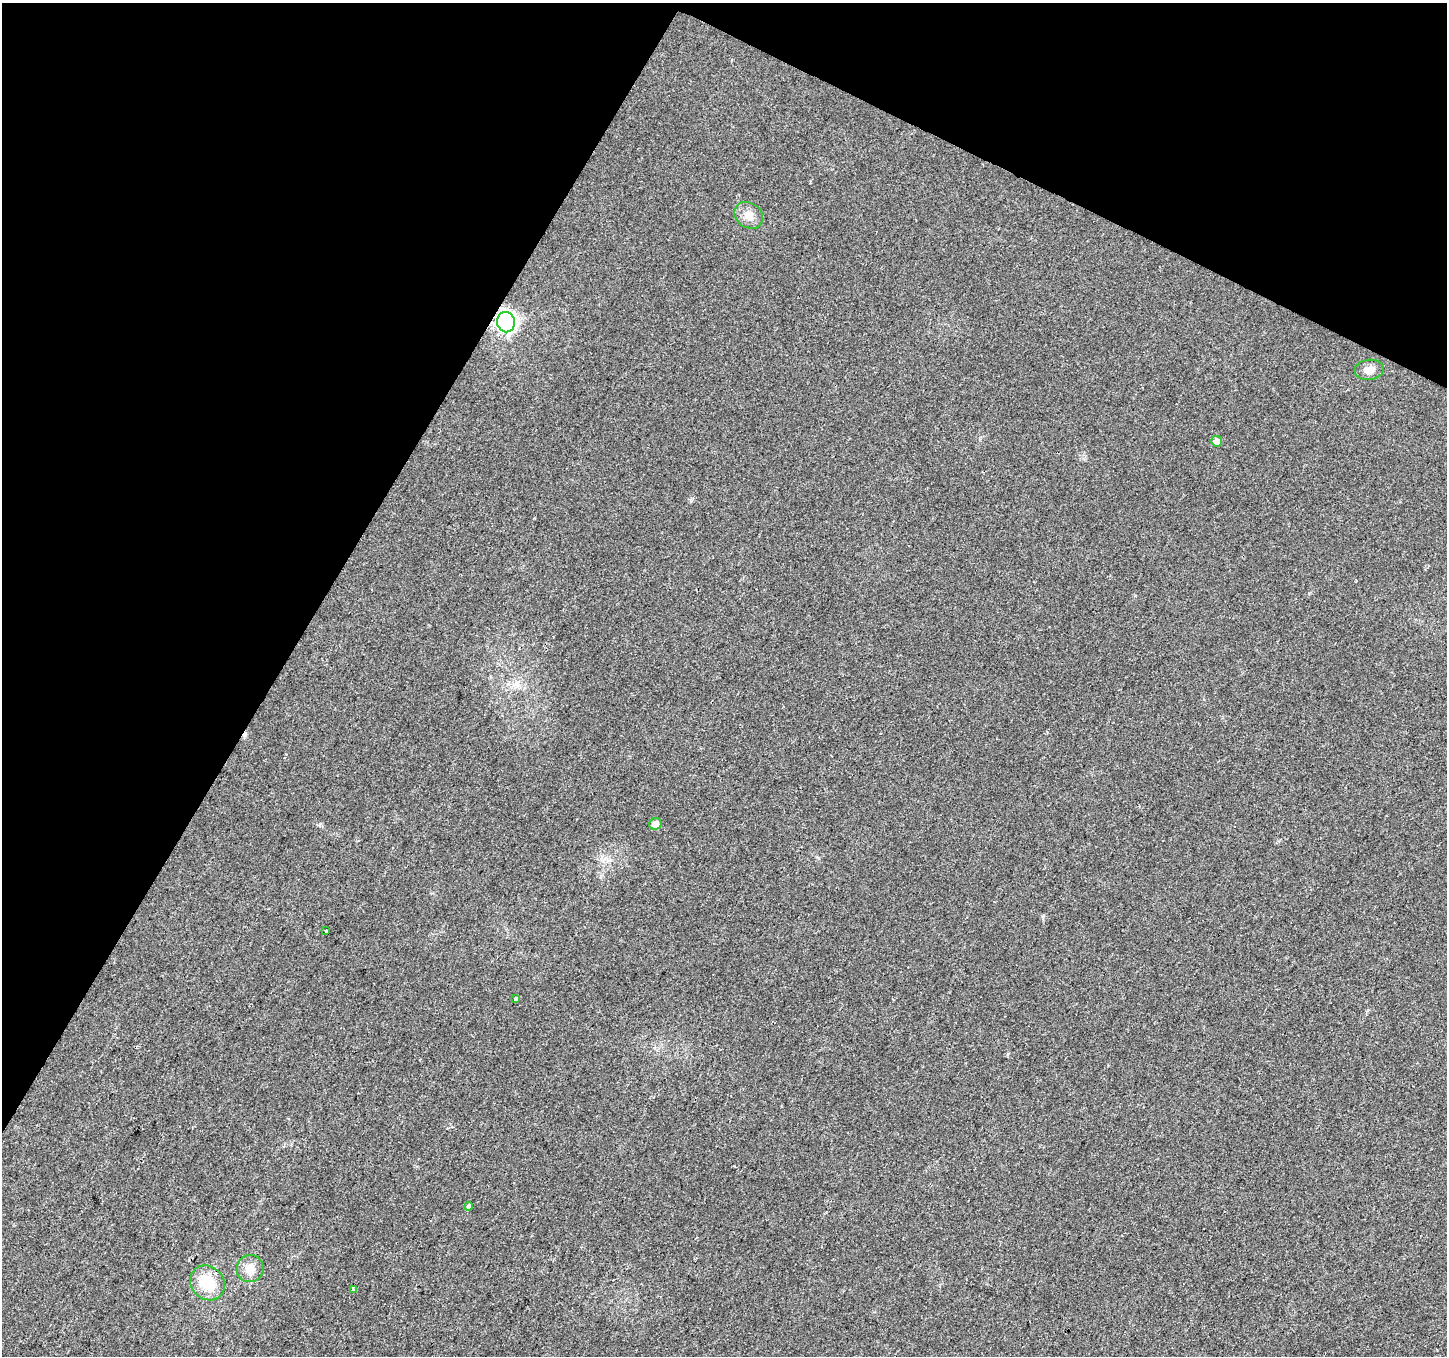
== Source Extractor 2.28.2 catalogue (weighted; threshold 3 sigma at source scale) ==
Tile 2 of 4 x 4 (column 2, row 1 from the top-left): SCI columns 1447-2891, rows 4263-5616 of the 5788 x 5880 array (HDU 1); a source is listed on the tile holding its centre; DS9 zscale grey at full resolution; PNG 1449 x 1358 px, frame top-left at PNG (2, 3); each listed source drawn as its Kron ellipse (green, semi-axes under 4 px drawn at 4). Shown black and unused: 27% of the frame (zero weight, under 2 of 3 exposures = <1% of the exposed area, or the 3 px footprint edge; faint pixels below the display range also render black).
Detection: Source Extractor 2.28.2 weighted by HDU 2 'WHT'; one run over the whole footprint, this tile lists its part. Background 0.0297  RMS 0.0064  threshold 0.0286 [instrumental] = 3 sigma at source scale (4.5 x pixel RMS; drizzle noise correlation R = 1.50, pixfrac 1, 0.0396/0.0396 arcsec/px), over >= 5 px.
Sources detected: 12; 1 cosmic-ray / hot-pixel residue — neither listed nor drawn; the other 11 listed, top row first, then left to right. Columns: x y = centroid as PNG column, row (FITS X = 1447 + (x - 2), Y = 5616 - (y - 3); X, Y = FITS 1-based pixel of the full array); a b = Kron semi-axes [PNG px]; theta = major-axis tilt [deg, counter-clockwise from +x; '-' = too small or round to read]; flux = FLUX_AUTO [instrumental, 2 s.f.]
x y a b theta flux
749 215 15 12 -35 7
506 322 10 9 - 220
1369 370 14 10 6 5.9
1217 441 5 5 - 6.2
655 824 6 6 - 5.1
325 931 3 3 - 2.2
516 999 3 3 - 2.6
469 1206 4 3 - 3.7
250 1269 14 13 - 6.8
207 1283 18 16 -46 20
353 1290 4 3 - 1.7
Overlapping masked pixels (flux is a lower limit): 1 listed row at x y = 506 322